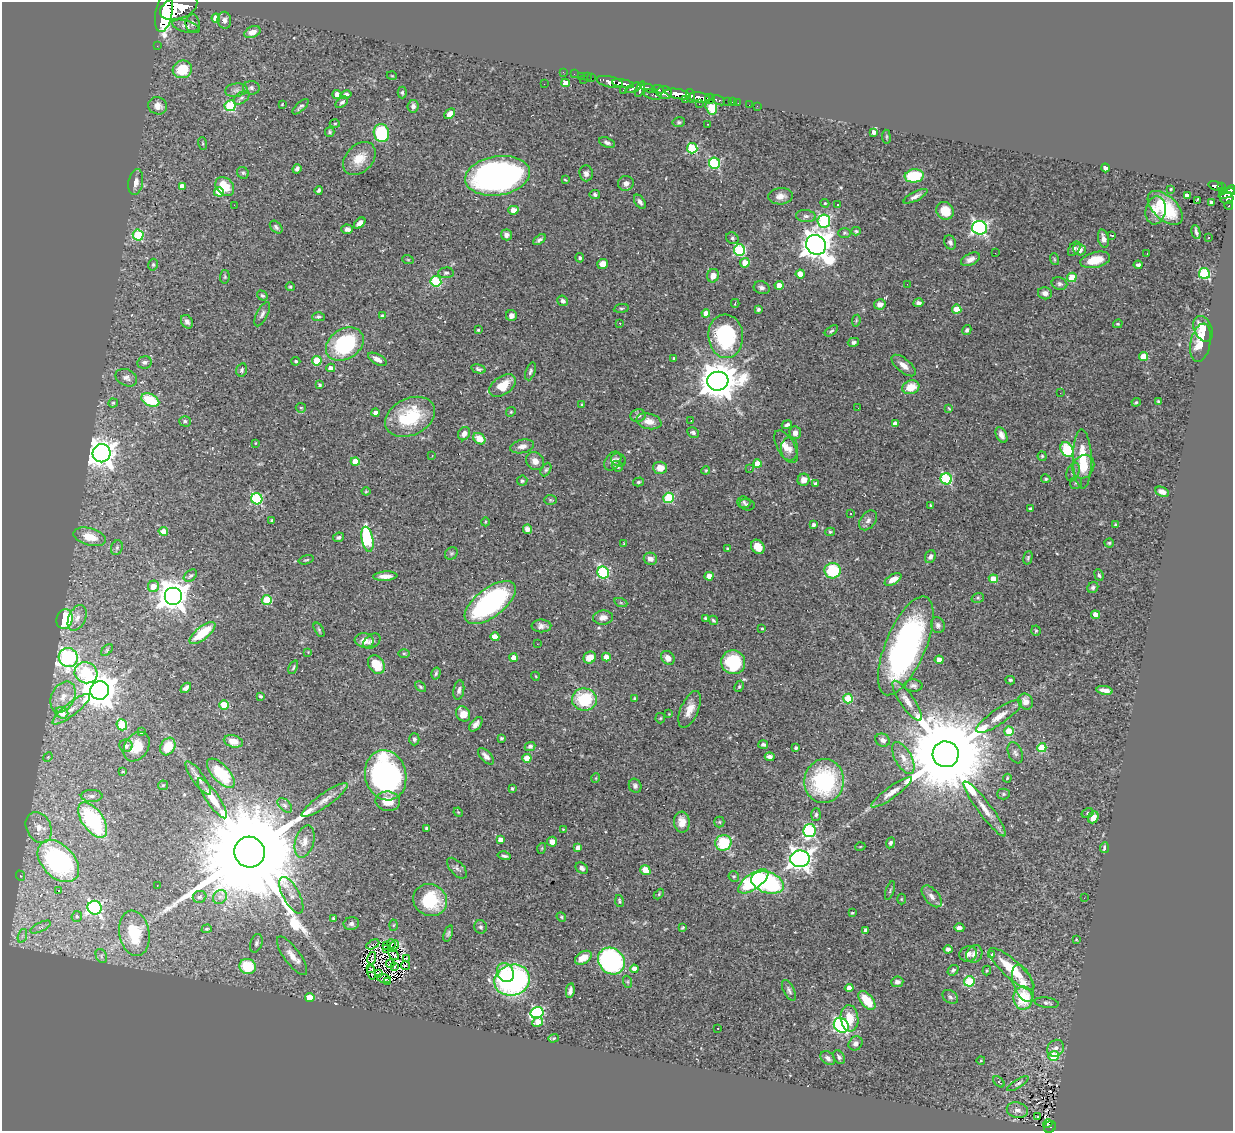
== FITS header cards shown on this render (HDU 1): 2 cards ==
NAXIS1  =                 1231
NAXIS2  =                 1129

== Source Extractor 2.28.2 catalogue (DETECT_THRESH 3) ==
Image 1231 x 1129 px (HDU 1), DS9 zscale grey, 1 PNG px = 1 image px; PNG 1235 x 1133 px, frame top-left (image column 1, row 1129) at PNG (2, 2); each listed source drawn as its Kron ellipse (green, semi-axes under 4 px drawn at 4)
Background 0.654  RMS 0.025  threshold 0.0763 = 3 sigma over >= 5 px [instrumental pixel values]
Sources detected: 516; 6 with non-positive FLUX_AUTO (blend fragments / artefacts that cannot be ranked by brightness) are neither listed nor drawn; of the other 510, the 500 brightest by FLUX_AUTO listed and drawn (10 fainter detections omitted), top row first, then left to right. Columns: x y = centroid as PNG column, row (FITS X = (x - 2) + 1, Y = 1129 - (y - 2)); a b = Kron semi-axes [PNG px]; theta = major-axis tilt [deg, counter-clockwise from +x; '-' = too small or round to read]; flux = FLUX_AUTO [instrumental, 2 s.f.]
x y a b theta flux
179 8 19 11 21 4300
164 13 19 8 79 3400
216 18 4 4 - 30
224 20 8 7 - 6.4
193 23 9 7 -89 4.5
186 26 14 6 -15 3.4
252 32 8 5 24 15
157 46 2 2 - 9.3
182 69 10 8 24 62
563 72 2 2 - 8.1
574 74 2 2 - 8.8
392 76 5 3 - 1.2
581 76 2 2 - 7.6
587 77 2 2 - 11
591 78 3 2 - 19
584 80 2 2 - 37
610 82 13 5 -13 1100
565 83 4 4 - 18
544 84 2 2 - 1.2
623 84 11 3 -9 920
251 88 8 6 -6 5.6
633 88 8 4 25 320
648 88 6 4 -8 490
640 89 8 4 70 350
658 89 6 3 -10 210
236 90 11 6 8 7.2
623 90 2 2 - 8.2
402 92 6 4 -90 2.6
664 93 7 6 - 690
337 94 4 4 - 11
346 94 5 4 - 5.3
653 94 9 5 -16 230
678 94 13 5 -11 1500
691 96 7 4 -73 440
699 97 11 5 -10 810
242 98 9 5 36 4
710 99 5 5 - 230
685 100 3 3 - 93
718 100 7 3 -27 140
728 101 3 3 - 24
342 102 7 4 38 4
733 102 3 2 - 14
738 103 2 2 - 5.7
282 104 3 3 - 1.2
699 104 2 2 - 5.4
749 105 2 2 - 7.7
158 106 9 8 - 12
230 106 5 5 - 120
413 106 6 5 - 5.1
757 106 2 2 - 4.4
300 107 10 4 43 4
711 107 7 5 -76 81
450 114 6 4 44 12
679 122 6 5 - 2.6
335 123 5 3 - 1.6
707 124 3 2 - 1.5
330 132 5 4 - 2.8
874 132 4 4 - 7.9
381 133 9 7 -79 89
886 137 7 3 -82 1.9
607 143 8 4 -20 5
203 144 6 3 -72 2
692 148 5 5 - 130
359 159 19 13 47 30
714 163 5 5 - 170
1105 168 4 4 - 5.4
297 169 5 4 - 5.4
243 173 6 5 - 3.2
586 173 8 7 - 6.2
497 176 33 19 9 660
914 176 9 6 6 69
565 180 4 3 - 1.5
136 182 13 7 79 9.6
626 183 8 7 - 8.7
182 186 4 4 - 8.9
225 186 11 8 -46 31
1215 186 7 4 -14 150
1221 187 4 3 - 140
1171 189 3 2 - 1.4
319 190 4 3 - 3.2
1231 190 5 4 - 350
1223 191 4 3 - 62
219 192 5 4 - 41
1227 194 9 4 21 280
595 195 5 4 - 3.4
781 196 12 8 4 11
915 196 13 4 27 7.5
1187 196 4 4 - 12
1227 198 6 6 - 350
1197 200 2 2 - 250
640 202 8 5 -56 5.9
1211 202 4 3 - 9.1
825 203 4 4 - 1.8
234 205 2 2 - 16
837 205 3 3 - 5.7
1229 206 4 3 - 22
1165 208 21 12 -43 79
513 210 5 4 - 27
1156 210 14 10 80 18
945 211 9 8 - 31
806 216 10 6 -6 5.7
824 221 6 6 - 200
360 223 7 4 44 9.5
276 227 7 5 -47 4.3
980 228 7 7 - 380
347 229 6 4 0 5.7
856 231 4 3 - 2.2
1196 232 7 3 -75 4.5
844 233 6 5 - 2.6
138 235 5 5 - 110
506 235 5 5 - 8
1112 235 4 2 - 2.6
732 238 7 5 -32 3.7
1209 238 3 2 - 1.7
1103 239 9 5 -76 9.3
539 240 7 4 36 4.4
950 242 7 5 -67 4.8
816 245 10 9 - 2500
1074 249 8 5 55 3.8
739 250 6 5 - 170
1079 250 6 5 - 13
995 253 3 2 - 1.6
1147 253 2 2 - 1.5
580 258 5 4 - 3.9
970 259 10 5 26 9
1054 259 6 3 -71 2.2
408 260 6 3 -19 1.9
1095 260 15 7 13 35
745 263 5 4 - 34
603 264 5 5 - 18
153 265 6 4 77 2.6
1138 265 4 3 - 4.3
446 273 8 5 3 4
800 274 4 4 - 24
1204 274 5 5 - 150
713 276 7 6 - 13
225 277 7 5 83 2.4
1072 277 5 4 - 48
436 281 5 5 - 130
907 284 2 2 - 2.6
1059 284 8 6 -19 4.9
779 285 4 4 - 25
290 287 4 4 - 1.8
762 288 8 6 -18 5.9
1045 293 7 6 - 8
262 296 6 4 -34 2.7
563 301 5 5 - 5.1
735 303 4 3 - 1.8
918 303 5 4 - 5.2
880 304 6 5 - 9.2
621 308 7 4 7 2.5
758 309 4 3 - 3.1
957 309 4 4 - 37
706 313 4 4 - 18
262 314 13 5 64 6.3
382 316 4 3 - 2.3
511 316 5 5 - 7.7
318 317 6 4 1 3
856 321 6 4 80 2
187 322 7 5 -57 6.2
620 323 3 2 - 3.7
1118 324 5 4 - 1.9
1203 329 13 9 -65 27
478 330 4 4 - 2.2
967 330 5 4 - 4.5
831 331 7 4 36 3.2
726 336 22 17 -85 160
853 342 5 4 - 4.2
1201 343 19 10 78 37
345 344 20 15 32 150
1144 357 4 4 - 37
377 359 10 5 -28 11
674 359 3 3 - 4.1
296 361 4 4 - 3
317 361 5 4 - 47
144 362 7 6 - 4.6
904 366 15 6 -40 13
331 368 4 4 - 9
478 369 7 4 -14 4.1
242 370 7 5 75 3.5
530 371 9 5 70 4
126 378 11 8 -25 7.5
718 381 10 9 - 5000
320 385 4 3 - 3
503 385 15 9 34 37
911 387 8 7 - 31
1060 393 2 2 - 1.5
150 400 9 6 -25 69
1158 401 3 3 - 1.7
1136 402 4 4 - 2
113 403 5 4 - 2.5
582 405 4 3 - 3.2
301 408 5 4 - 2.1
858 408 2 2 - 2
949 409 3 3 - 1.6
511 412 5 4 - 2.2
376 413 4 4 - 6.9
638 416 7 6 - 5.3
410 417 26 18 26 100
185 421 6 5 - 4.6
649 421 13 7 -12 15
691 421 2 2 - 1.7
895 424 4 4 - 12
787 425 5 3 - 4.7
693 432 6 5 - 4.3
795 433 6 5 - 8.4
464 434 7 5 59 10
1001 435 8 5 -62 9
479 439 6 5 - 23
256 443 4 3 - 1.3
522 446 12 6 13 9
786 447 18 8 -60 17
790 449 11 8 -89 9.7
1067 449 8 5 -58 150
102 453 9 9 - 1900
432 456 3 2 - 2.2
1042 456 4 4 - 2.3
1082 459 29 9 -89 61
618 460 7 6 - 4.9
355 461 4 4 - 34
535 461 10 8 -45 11
613 461 10 7 53 8.8
757 464 4 4 - 27
617 466 6 5 - 4.7
1083 467 12 10 59 30
660 468 7 6 - 18
750 469 3 2 - 4.4
546 470 7 4 62 3.1
706 470 4 3 - 1.7
1073 472 9 6 67 6.1
946 479 6 5 - 160
1046 479 5 4 - 2.4
804 480 6 6 - 13
522 481 5 5 - 4.2
638 482 5 4 - 2.7
1076 483 6 6 - 2.9
815 484 4 4 - 2.7
366 491 4 4 - 1.7
1162 492 7 4 -25 11
669 498 5 5 - 89
257 499 6 5 - 160
550 500 6 5 - 2.3
744 502 6 6 - 3.7
747 505 8 5 -13 3.4
931 506 4 3 - 2.1
1030 508 3 3 - 2.4
851 513 3 2 - 1.4
272 520 3 2 - 1.8
868 520 11 7 53 7
485 522 4 3 - 1.4
814 524 4 3 - 5.2
1115 525 4 4 - 2.3
527 529 5 4 - 9
163 531 4 4 - 20
830 532 5 4 - 2.4
90 537 16 8 -16 29
338 537 5 4 - 3.2
367 539 13 5 -79 140
1109 543 4 4 - 2.6
624 544 4 2 - 1.2
758 547 8 6 -54 21
117 548 7 5 71 4.2
728 549 3 3 - 1.9
451 553 7 5 43 3.3
930 557 7 5 65 6.3
1028 558 7 4 75 2.6
650 559 6 6 - 10
306 560 8 3 15 2.1
833 571 8 7 - 77
603 573 6 5 - 210
1099 575 6 4 -69 2.9
190 576 7 5 37 3.9
385 576 12 4 3 12
709 576 4 4 - 28
893 579 9 5 31 15
993 579 4 4 - 34
153 586 6 5 - 19
1093 587 6 5 - 4.3
173 596 9 9 - 2500
978 598 6 5 - 2.8
267 600 5 5 - 76
490 603 30 14 37 270
621 603 7 4 -19 2.4
1095 615 4 4 - 16
603 617 10 7 3 10
77 618 13 8 65 12
706 618 4 3 - 3.2
64 619 10 8 73 110
713 620 5 4 - 2.7
938 625 8 7 - 5.1
541 626 10 6 0 7.7
762 628 3 3 - 5.9
319 630 8 4 -60 2.9
1036 631 5 4 - 2.1
202 633 16 6 38 60
495 637 4 4 - 25
364 640 9 7 -7 18
372 641 9 6 36 5.2
537 644 2 2 - 1.8
906 646 53 20 67 480
107 650 7 4 47 3.2
308 652 4 3 - 1.1
404 654 6 4 0 2
68 657 10 9 - 430
606 657 4 4 - 20
514 658 4 4 - 18
590 658 6 5 - 20
668 658 8 6 -47 10
939 660 4 4 - 21
733 662 12 12 - 100
376 665 10 7 -57 45
293 667 7 3 67 2.1
86 673 11 10 - 73
436 673 6 4 74 2.9
535 676 4 3 - 1.3
1010 680 5 3 - 2.5
739 686 6 4 63 2.2
913 686 9 6 -4 5.5
420 687 6 4 -44 2.6
186 688 6 4 43 4.6
100 690 9 9 - 4000
459 690 10 5 81 5.8
1105 690 8 4 -10 9.3
260 696 3 3 - 3.3
63 697 16 11 62 25
635 698 3 3 - 2.4
584 699 12 11 - 87
848 699 5 5 - 76
907 701 24 7 -56 17
1026 702 8 7 - 13
224 705 5 4 - 47
71 709 23 6 38 19
690 709 19 9 67 20
62 713 6 5 - 27
463 714 8 6 -57 22
669 714 3 3 - 1.2
999 716 27 7 34 23
660 718 5 5 - 1.9
476 724 8 5 49 7.6
122 725 5 5 - 67
1009 731 5 4 - 32
141 732 3 3 - 2.2
501 738 4 3 - 3
414 739 6 5 - 4.5
883 740 7 6 - 6.9
233 741 10 6 -15 14
763 745 5 4 - 3.9
126 746 6 6 - 7.2
530 746 5 4 - 4.3
136 747 16 11 56 30
168 747 9 7 59 34
796 748 3 3 - 3.7
1042 748 5 4 - 54
1015 753 11 7 -66 6.1
946 754 13 13 - 41000
486 756 10 5 -45 8.7
48 757 5 4 - 2
770 757 5 4 - 6.1
527 758 4 4 - 40
903 758 17 8 -61 18
123 772 4 2 - 1.3
221 773 18 8 -47 70
386 775 25 20 -76 410
198 778 20 6 -54 11
596 778 5 3 - 1.3
1007 778 4 3 - 1.8
824 781 22 20 82 180
163 785 5 4 - 2.5
635 786 7 6 - 4.8
513 788 3 3 - 3
891 792 25 5 35 16
1003 794 6 5 - 3.3
92 796 11 6 0 6.1
212 798 24 6 -55 25
325 800 27 6 35 18
388 801 12 9 -9 27
285 805 9 5 -45 4.4
985 809 34 6 -53 24
458 812 5 4 - 1.5
1088 813 6 4 29 2.7
816 815 6 5 - 3.3
1093 817 6 5 - 13
93 820 20 10 -56 180
682 822 10 8 -86 18
719 822 5 5 - 2.4
39 827 16 12 -62 25
427 828 4 3 - 6.2
563 829 4 3 - 1.4
809 831 6 6 - 220
500 840 4 4 - 13
304 842 16 9 74 14
552 842 5 5 - 10
723 843 8 8 - 78
890 843 6 4 67 4.1
860 847 5 3 - 1.2
542 848 5 3 - 1.6
578 848 4 4 - 9.9
1104 848 5 4 - 6.5
250 852 15 15 - 82000
504 856 6 3 -15 3.6
800 859 9 8 - 1300
58 861 25 16 -46 340
457 868 13 6 -46 5.7
582 868 7 5 -39 4.6
645 870 5 4 - 30
21 876 5 3 - 1.9
734 876 5 5 - 2.8
753 881 17 7 35 170
767 883 17 10 -18 180
157 886 3 2 - 2.4
59 890 3 3 - 3.9
890 891 10 3 71 2.4
659 894 6 4 47 2.2
291 895 20 8 -62 16
932 896 13 7 -49 9.3
200 897 7 6 - 3.6
220 897 8 6 43 6.1
1084 898 3 2 - 3.4
901 899 5 3 - 1.7
430 900 17 16 - 87
619 901 6 4 -78 2.9
95 908 7 7 - 350
852 913 3 3 - 2.2
77 916 5 5 - 4.5
561 917 5 4 - 2.2
333 918 4 3 - 3
351 924 8 6 10 5.7
393 925 5 3 - 1.7
41 927 11 4 26 6.5
481 927 7 6 - 4.2
683 928 4 3 - 2.1
959 928 5 4 - 6.2
207 929 5 4 - 2.1
866 931 4 4 - 11
134 933 23 15 -80 75
448 933 8 4 72 3.5
22 936 7 4 71 4.1
1076 939 4 3 - 1.5
256 943 9 6 71 4.3
373 944 7 2 29 5.1
391 944 4 2 - 1.1
386 945 3 2 - 1.5
394 946 6 3 50 1.6
386 949 3 2 - 1.2
948 949 4 4 - 5
393 954 6 2 -49 1.6
968 954 9 7 23 8.1
974 954 9 7 56 11
992 954 4 3 - 3.1
101 956 7 5 -63 4.6
292 956 23 8 -54 19
372 958 6 2 78 2.6
406 958 3 2 - 1.7
583 958 9 6 32 21
611 961 14 12 -44 340
390 964 4 2 - 1.4
248 966 8 7 - 72
394 966 2 2 - 1.7
406 966 4 3 - 1.4
370 969 3 2 - 1.5
634 969 4 4 - 27
1012 969 29 9 -42 63
953 970 6 4 40 3.3
987 971 5 4 - 1.9
372 972 7 2 -79 1.2
505 972 10 8 -61 26
378 973 3 2 - 1.5
384 979 7 3 -15 1.1
512 980 18 15 19 380
969 981 5 5 - 110
387 982 3 2 - 2.6
628 982 6 4 -72 2.4
897 982 6 5 - 6.2
1023 983 19 9 -71 23
849 988 4 4 - 13
789 990 11 5 -64 5
570 991 7 4 80 5.3
950 997 8 6 -34 4.6
310 998 4 4 - 41
1023 998 12 9 88 80
867 1000 11 6 -50 42
1047 1003 12 5 -9 5
537 1013 6 5 - 220
849 1018 13 8 -83 29
538 1022 5 4 - 24
841 1025 8 7 - 230
718 1028 3 2 - 8.1
553 1038 5 4 - 2.1
856 1043 7 6 - 7.1
1056 1048 9 7 43 8
1054 1056 5 5 - 75
839 1057 7 5 -57 4.1
828 1058 8 6 -42 7
981 1060 4 3 - 1.4
999 1082 6 3 -45 2.1
1018 1084 12 4 32 4.1
1017 1110 11 7 -13 7.9
1037 1116 3 3 - 3.1
1048 1124 5 2 - 25
1050 1127 6 5 - 97
At the frame edge (FLAGS 8, measured only in part): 1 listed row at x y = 1231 190
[10 fainter detections neither listed nor drawn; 6 non-positive-flux detections neither listed nor drawn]